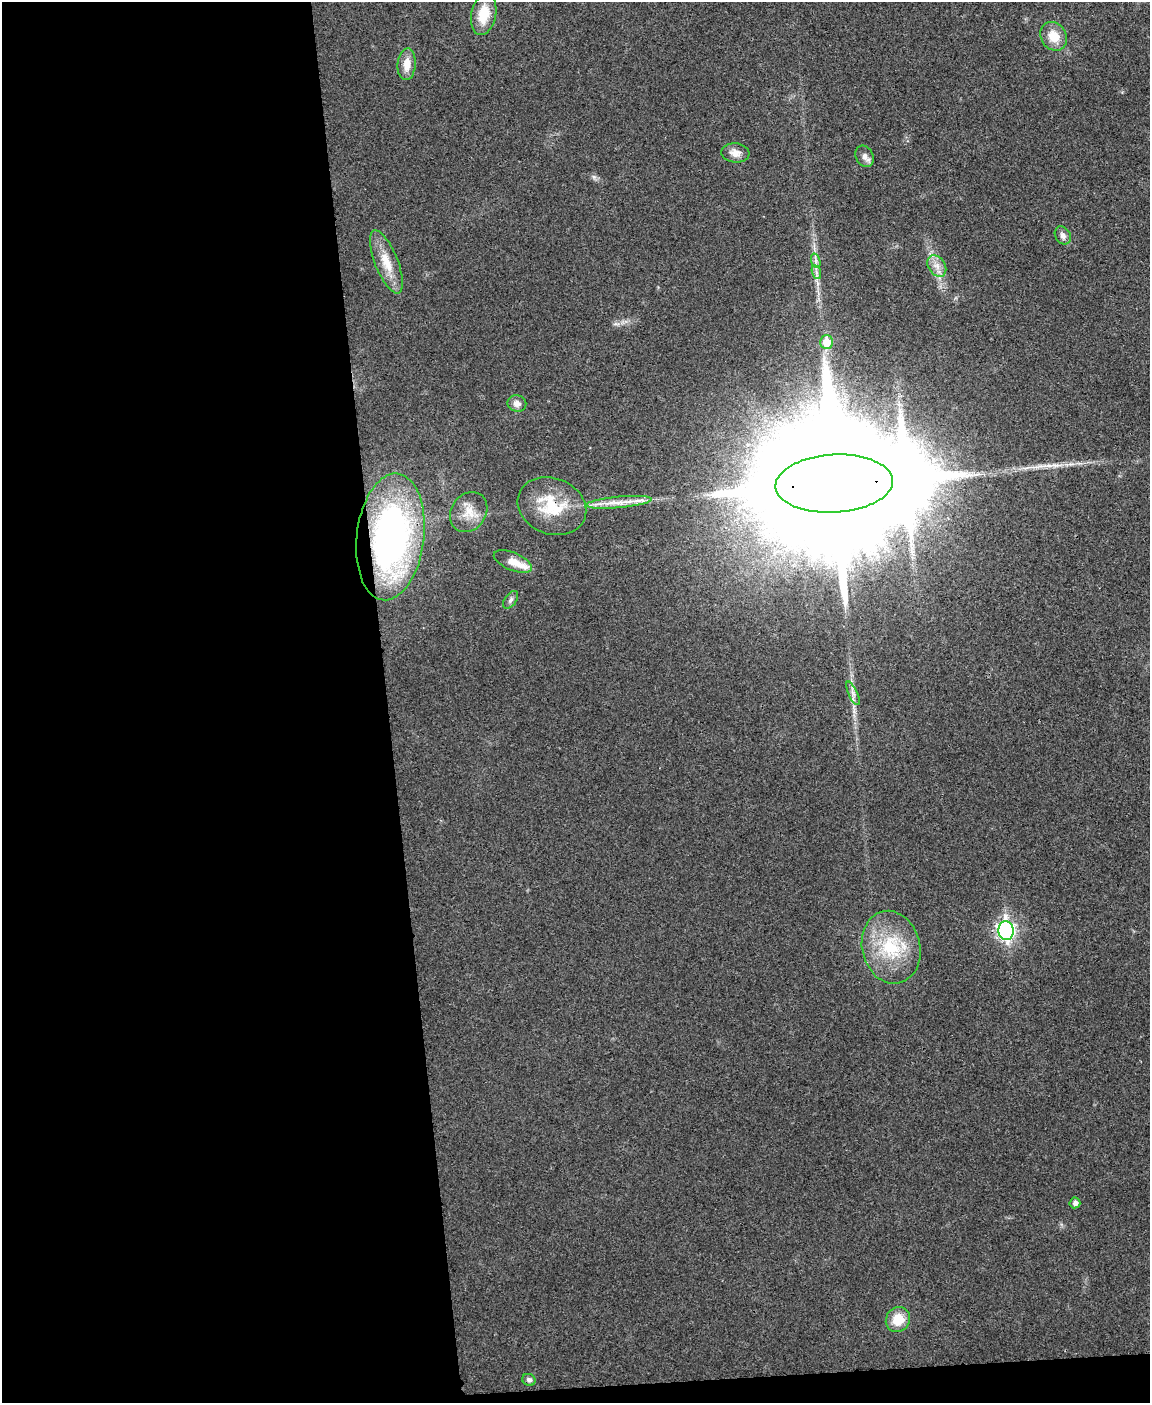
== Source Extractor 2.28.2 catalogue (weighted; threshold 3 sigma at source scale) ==
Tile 9 of 4 x 3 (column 1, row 3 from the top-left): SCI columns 6-1153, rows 141-1541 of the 4603 x 4585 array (HDU 1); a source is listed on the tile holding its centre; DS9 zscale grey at full resolution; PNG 1152 x 1405 px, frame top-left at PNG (2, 2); each listed source drawn as its Kron ellipse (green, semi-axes under 4 px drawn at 4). Shown black and unused: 35% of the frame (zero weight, under 3 of 4 exposures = <1% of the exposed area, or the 3 px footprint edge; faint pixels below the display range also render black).
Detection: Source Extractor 2.28.2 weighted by HDU 2 'WHT'; one run over the whole footprint, this tile lists its part. Background 0.0333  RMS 0.0062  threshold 0.0278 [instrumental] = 3 sigma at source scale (4.5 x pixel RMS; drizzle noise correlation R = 1.50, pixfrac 1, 0.05/0.05 arcsec/px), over >= 5 px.
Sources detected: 29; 1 inside a brighter object's white glare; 1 long thin detection or spike segment (spike, bleed or trail) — neither listed nor drawn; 2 inside a brighter listed object's ellipse — not listed separately; the other 25 listed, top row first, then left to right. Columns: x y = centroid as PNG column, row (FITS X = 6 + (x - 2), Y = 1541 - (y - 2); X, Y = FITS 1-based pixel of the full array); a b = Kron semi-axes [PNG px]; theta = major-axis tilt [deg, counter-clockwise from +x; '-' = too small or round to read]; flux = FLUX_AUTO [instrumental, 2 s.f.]
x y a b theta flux
484 14 21 12 78 15
1054 36 15 12 -56 11
407 64 16 9 86 7.7
735 153 14 9 -6 4.7
865 156 11 8 -65 3.3
1063 235 10 7 -57 2.7
816 261 7 4 -72 1.7
386 262 34 11 -68 13
937 266 11 8 -56 4.8
816 272 7 4 -72 1.6
827 342 7 6 - 12
517 404 9 8 - 3.6
834 484 59 29 3 61000
619 502 33 5 5 8.6
552 506 35 28 -22 28
469 512 21 17 55 11
390 537 64 33 83 210
513 562 20 9 -23 7.2
511 600 10 5 54 1.9
853 693 13 4 -65 2.6
1006 931 9 7 -85 210
891 947 37 29 -77 39
1075 1203 5 5 - 2.8
898 1320 13 12 - 12
529 1380 7 5 -27 2.2
Overlapping masked pixels (flux is a lower limit): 3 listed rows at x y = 834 484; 552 506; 390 537
Unlisted compact peaks at least as high as the median listed source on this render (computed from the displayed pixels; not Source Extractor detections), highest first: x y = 594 177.